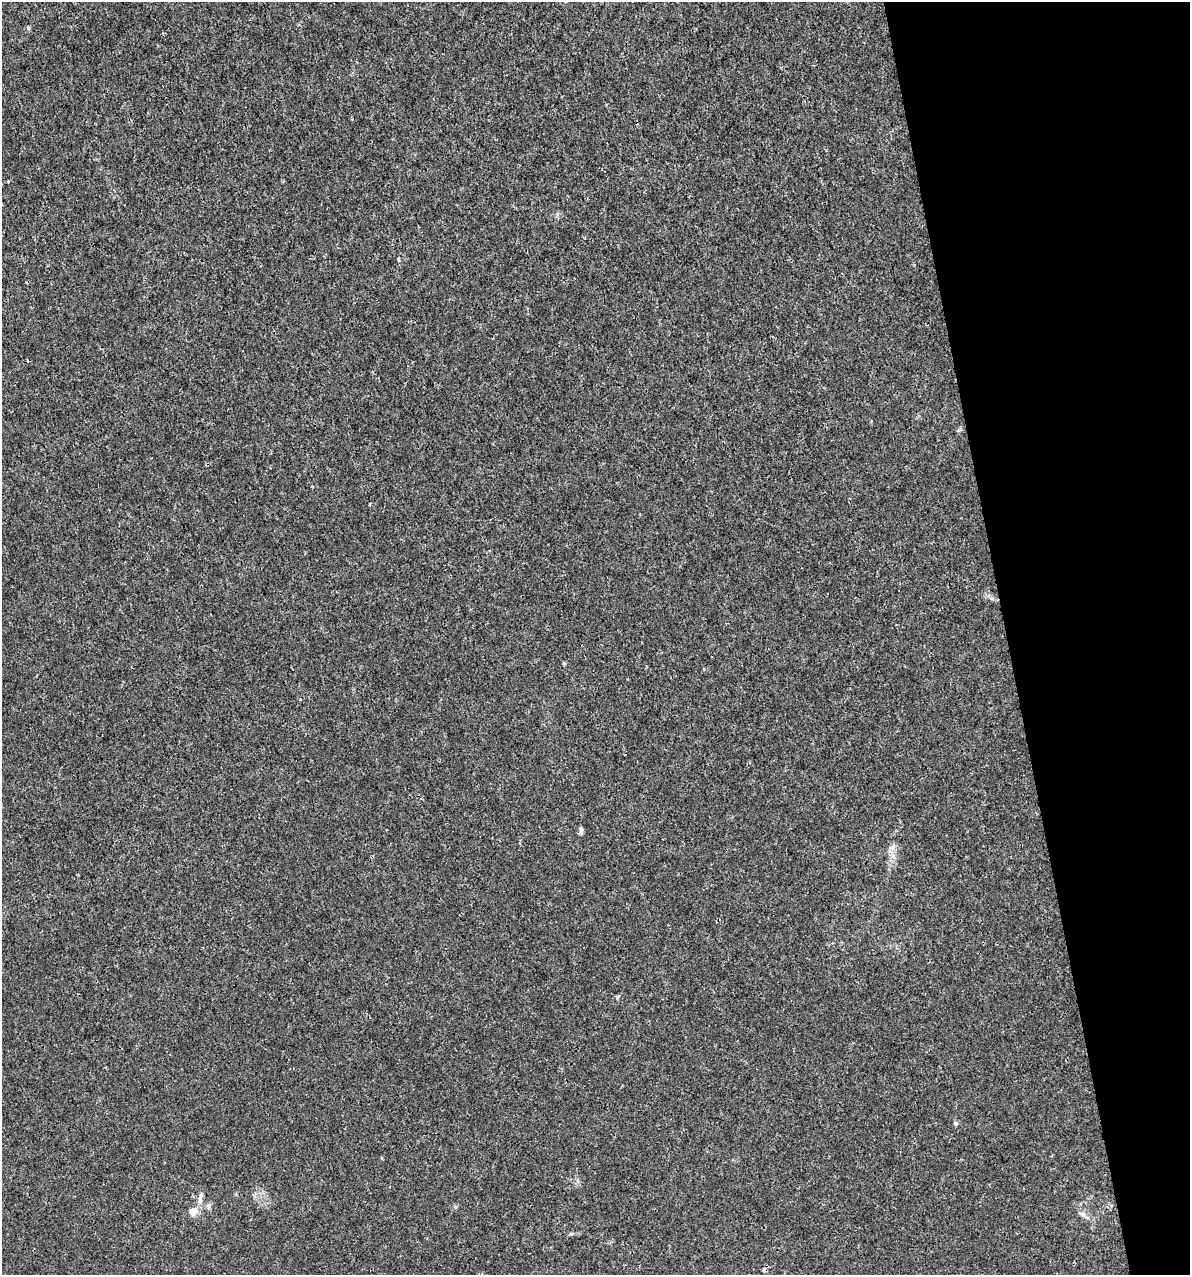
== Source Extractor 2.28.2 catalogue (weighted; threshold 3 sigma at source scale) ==
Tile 12 of 4 x 4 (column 4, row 3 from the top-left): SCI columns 3656-4843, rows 1274-2546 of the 4886 x 5091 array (HDU 1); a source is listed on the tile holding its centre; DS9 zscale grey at full resolution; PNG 1192 x 1277 px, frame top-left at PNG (2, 2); no overlay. Shown black and unused: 15% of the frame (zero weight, under 3 of 4 exposures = <1% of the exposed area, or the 3 px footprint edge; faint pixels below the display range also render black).
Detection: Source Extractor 2.28.2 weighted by HDU 2 'WHT'; one run over the whole footprint, this tile lists its part. Background 3.56e-04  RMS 8.5e-04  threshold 0.00384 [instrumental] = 3 sigma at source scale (4.5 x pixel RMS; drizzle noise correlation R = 1.50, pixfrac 1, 0.0396/0.0396 arcsec/px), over >= 5 px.
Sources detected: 11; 1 cosmic-ray / hot-pixel residue — not listed; the other 10 listed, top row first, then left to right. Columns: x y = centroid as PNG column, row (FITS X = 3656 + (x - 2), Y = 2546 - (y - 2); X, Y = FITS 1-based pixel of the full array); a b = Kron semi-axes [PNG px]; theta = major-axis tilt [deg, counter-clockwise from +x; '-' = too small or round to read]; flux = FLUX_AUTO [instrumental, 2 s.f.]
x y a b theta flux
398 259 6 3 -89 0.1
564 663 5 4 - 0.097
581 830 10 5 -90 0.21
618 997 6 4 46 0.11
955 1123 6 5 - 0.15
382 1158 5 3 - 0.066
200 1198 19 6 80 0.49
208 1206 7 5 -47 0.2
193 1212 7 7 - 0.76
1083 1214 7 4 -1 0.21
Unlisted compact peaks at least as high as the median listed source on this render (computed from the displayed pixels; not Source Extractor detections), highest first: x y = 455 1207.